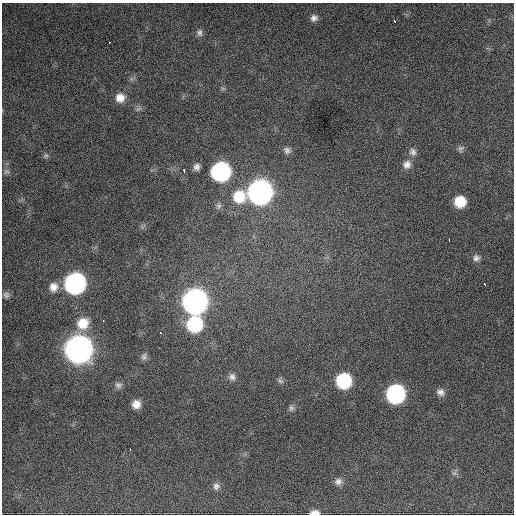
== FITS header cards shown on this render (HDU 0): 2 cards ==
NAXIS1  =                  512 / Axis length
NAXIS2  =                  512 / Axis length

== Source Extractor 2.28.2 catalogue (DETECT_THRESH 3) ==
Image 512 x 512 px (HDU 0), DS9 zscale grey, 1 PNG px = 1 image px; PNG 516 x 516 px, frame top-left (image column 1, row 512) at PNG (2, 3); no overlay
Background 1160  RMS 29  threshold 86.7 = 3 sigma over >= 5 px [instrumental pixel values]
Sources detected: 44; all 44 listed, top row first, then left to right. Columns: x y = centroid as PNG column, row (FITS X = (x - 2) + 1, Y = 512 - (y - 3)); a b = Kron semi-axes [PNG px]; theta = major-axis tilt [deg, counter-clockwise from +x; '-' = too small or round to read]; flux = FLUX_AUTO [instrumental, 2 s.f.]
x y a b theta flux
314 18 9 8 - 8.8e+03
394 21 3 2 - 4.0e+03
199 33 10 7 -78 6.9e+03
110 42 3 2 - 2.1e+03
120 98 10 10 - 1.9e+04
460 148 8 7 - 5.2e+03
287 150 9 8 - 6.6e+03
413 152 10 9 - 8.6e+03
46 155 6 5 - 3.8e+03
407 164 11 9 47 1.2e+04
197 167 9 8 - 8.2e+03
6 171 8 6 2 4.5e+03
184 171 3 2 - 5.5e+03
220 172 11 11 - 5.2e+05
260 192 12 12 - 1.6e+06
239 197 14 13 - 5.6e+04
460 202 9 9 - 4.9e+04
219 206 8 6 89 5.6e+03
449 240 4 2 - 4.1e+03
476 258 9 8 - 7.7e+03
75 283 12 11 - 7.5e+05
484 284 4 2 - 3.5e+03
53 287 12 11 - 1.7e+04
6 295 9 7 -51 5.9e+03
195 301 12 12 - 1.7e+06
103 321 2 2 - 7.6e+03
83 323 14 13 - 3.8e+04
194 324 12 11 - 1.7e+05
161 333 3 2 - 8.0e+03
78 349 12 12 - 2.7e+06
144 357 10 7 62 5.8e+03
232 377 9 8 - 7.8e+03
280 381 10 5 -33 4.6e+03
343 381 11 10 - 1.6e+05
118 385 10 7 -14 6.2e+03
441 392 10 8 -40 9.0e+03
395 394 11 11 - 4.6e+05
136 404 8 8 - 1.5e+04
291 408 8 6 -60 4.9e+03
130 449 3 2 - 2.3e+03
454 473 7 4 -17 3.5e+03
338 481 10 9 - 9.0e+03
216 486 10 9 - 8.5e+03
315 513 10 5 2 1.3e+04
At the frame edge (FLAGS 8, measured only in part): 1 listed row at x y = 315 513